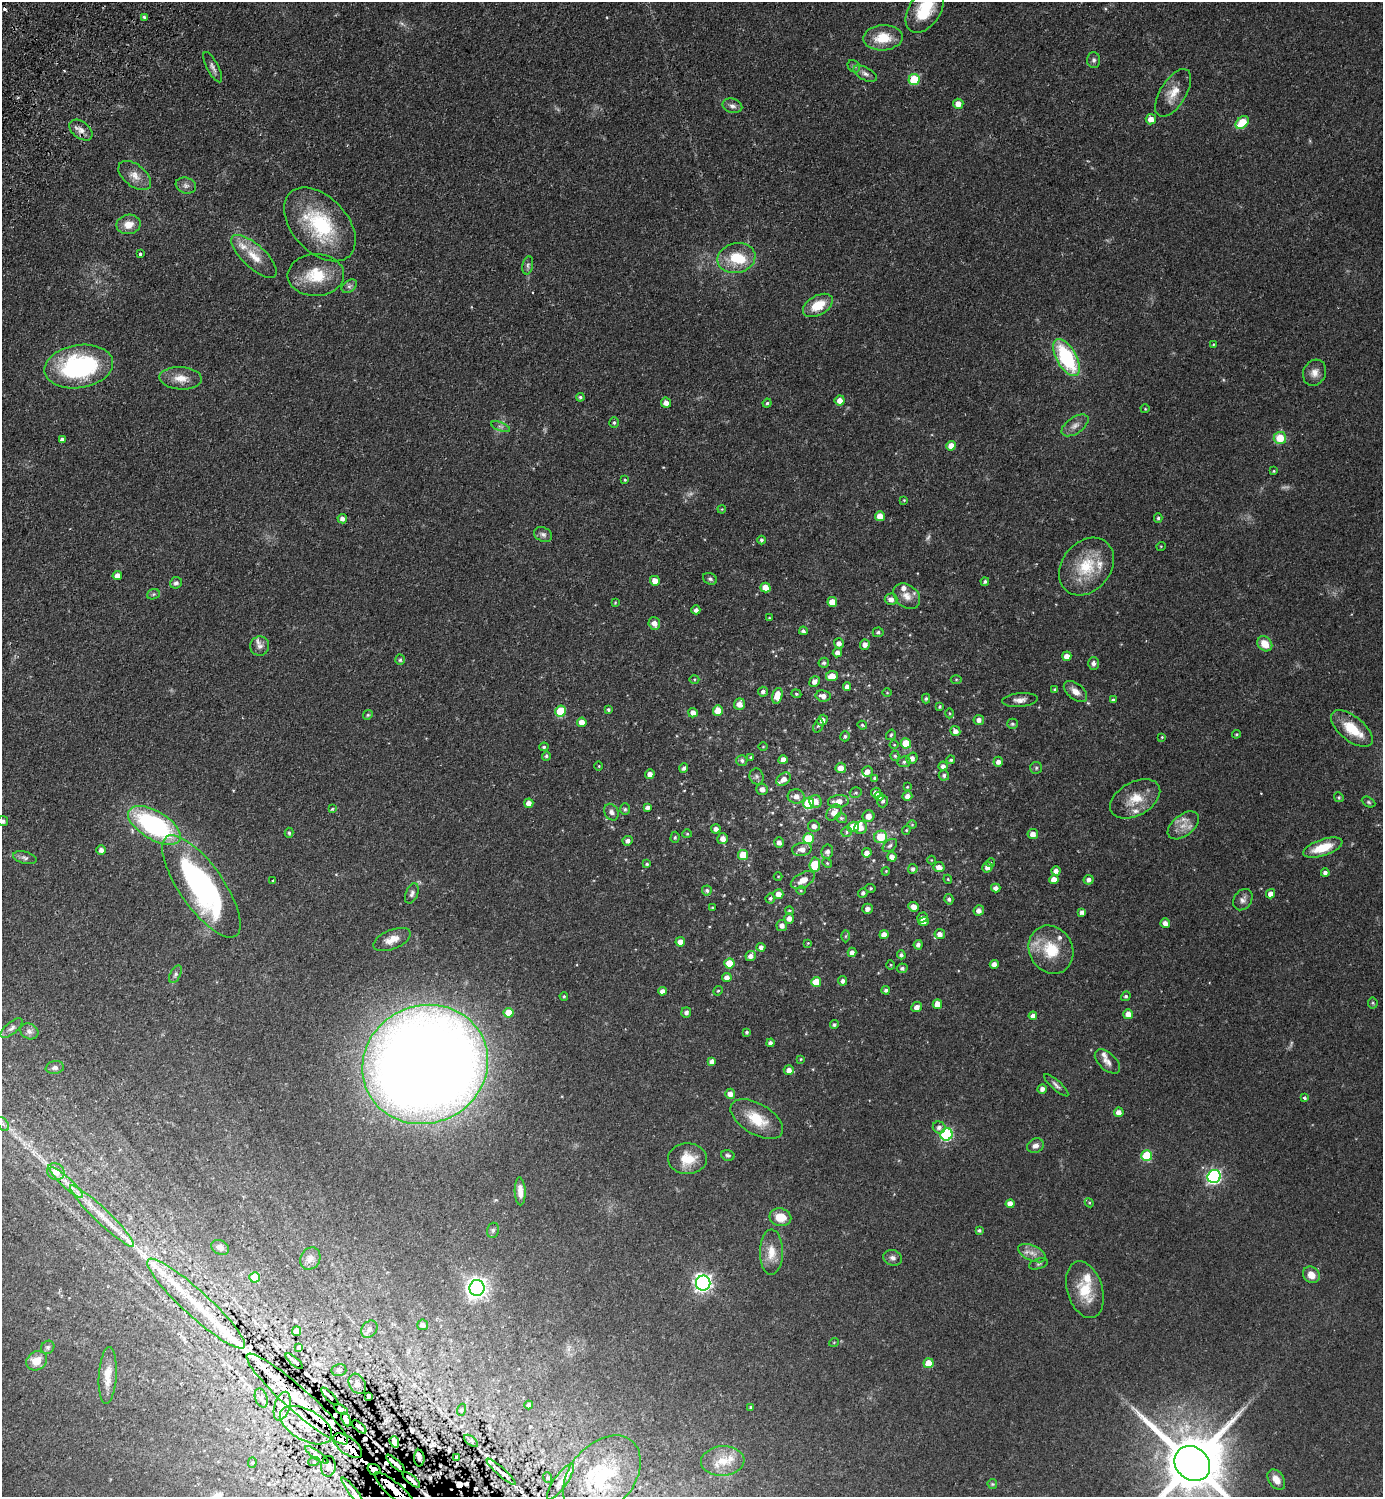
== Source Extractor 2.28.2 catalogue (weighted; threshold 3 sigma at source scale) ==
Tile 11 of 4 x 4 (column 3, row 3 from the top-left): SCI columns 2966-4346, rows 1538-3032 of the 6071 x 6065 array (HDU 1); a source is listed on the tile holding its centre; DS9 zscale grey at full resolution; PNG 1385 x 1499 px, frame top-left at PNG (2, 2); each listed source drawn as its Kron ellipse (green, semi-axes under 4 px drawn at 4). Shown black and unused: <1% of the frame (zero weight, under 2 of 3 exposures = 4% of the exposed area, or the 3 px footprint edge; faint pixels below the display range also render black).
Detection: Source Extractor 2.28.2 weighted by HDU 2 'WHT'; one run over the whole footprint, this tile lists its part. Background 0.0557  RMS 0.0053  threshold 0.0239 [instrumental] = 3 sigma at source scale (4.5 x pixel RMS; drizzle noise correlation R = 1.50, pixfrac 1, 0.05/0.05 arcsec/px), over >= 5 px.
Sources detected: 401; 5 too faint to see at this stretch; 1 inside a brighter object's white glare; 15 cosmic-ray / hot-pixel residue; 1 long thin detection or spike segment (spike, bleed or trail) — neither listed nor drawn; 29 inside a brighter listed object's ellipse — not listed separately; the other 350 listed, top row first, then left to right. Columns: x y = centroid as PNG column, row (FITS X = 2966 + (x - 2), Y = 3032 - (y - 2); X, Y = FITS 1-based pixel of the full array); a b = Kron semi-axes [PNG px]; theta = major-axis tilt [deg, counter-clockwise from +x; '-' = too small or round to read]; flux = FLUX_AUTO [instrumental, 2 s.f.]
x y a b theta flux
925 10 25 15 57 18
144 17 3 3 - 1.1
883 38 19 12 4 12
1094 60 7 6 - 1.4
854 66 7 5 -45 1
213 67 17 6 -62 2.2
865 74 12 6 -27 2.2
914 80 5 5 - 20
1173 93 27 13 58 8.2
958 104 5 5 - 3.9
732 106 10 7 -16 2.1
1151 119 5 5 - 3.9
1242 123 7 5 41 15
81 130 13 8 -37 3.3
135 176 19 11 -39 5.4
186 186 10 7 -19 2.1
129 224 12 9 11 6
320 224 43 27 -47 41
140 254 3 3 - 1.9
254 256 29 11 -43 9.6
736 258 19 15 12 16
528 265 9 5 78 1.3
316 275 28 21 1 18
349 286 8 5 36 1.4
818 305 16 9 29 11
1213 344 3 3 - 0.41
1067 358 20 10 -61 44
79 366 35 21 9 70
1314 373 13 11 64 3.9
181 378 21 11 -4 6.9
580 397 4 4 - 0.87
840 400 5 5 - 3.8
666 403 5 5 - 3.2
767 403 4 4 - 0.74
1145 409 4 4 - 0.48
614 423 5 4 - 0.76
1075 425 15 8 34 3.3
500 427 10 3 -21 0.98
1280 438 6 6 - 10
62 439 4 4 - 1.6
951 446 5 5 - 5.1
1274 471 4 3 - 0.56
625 480 3 3 - 0.48
904 500 3 3 - 0.42
722 509 4 3 - 0.41
880 516 5 5 - 5.8
1158 518 5 4 - 0.84
342 519 5 5 - 2.1
543 534 9 7 -24 1.7
761 540 4 4 - 1
1161 546 5 3 - 0.38
1086 567 31 24 50 21
117 576 4 4 - 3.5
710 579 7 5 -27 1.2
655 581 5 4 - 4.5
985 582 4 4 - 0.87
176 583 6 5 - 1.4
765 587 5 5 - 6
153 594 6 5 - 0.81
907 596 15 11 -42 5.1
891 599 6 6 - 2.7
832 602 5 5 - 7.7
615 603 3 3 - 0.44
696 610 4 4 - 1.8
769 618 3 3 - 0.45
654 623 6 6 - 3.2
803 631 4 4 - 1.2
878 632 5 5 - 1.1
839 643 5 5 - 2.4
1265 644 8 6 -46 6.8
865 645 5 4 - 2.7
260 646 9 9 - 2.4
837 652 5 4 - 2.2
1067 656 5 4 - 3.5
400 660 5 4 - 0.8
824 663 5 5 - 1.3
1093 663 6 5 - 1.5
832 676 6 5 - 6.3
694 679 5 3 - 0.5
956 679 5 3 - 0.46
814 681 5 5 - 2.6
847 686 4 4 - 2.3
1055 689 4 4 - 0.84
1075 691 13 8 -38 4.2
763 692 5 5 - 1.7
887 693 5 3 - 0.42
796 694 5 4 - 0.68
777 696 8 5 74 6.7
823 696 7 5 -9 2.9
926 698 5 4 - 0.92
1020 700 18 7 5 3
1113 700 4 3 - 1.1
740 704 6 5 - 3.8
940 707 4 3 - 0.69
608 710 3 3 - 0.83
718 710 5 5 - 6.3
561 711 5 5 - 21
693 713 5 4 - 3
950 713 5 3 - 0.53
368 715 5 4 - 0.72
822 720 6 4 46 2.5
979 720 5 5 - 2.5
582 722 5 5 - 4.6
1012 724 5 5 - 0.97
862 725 5 4 - 0.64
818 726 7 5 70 0.99
1352 729 25 12 -39 14
955 731 5 5 - 2.6
1236 734 4 3 - 0.6
891 735 5 4 - 0.73
845 736 5 4 - 1
1162 737 4 3 - 0.44
906 743 5 5 - 13
894 745 4 3 - 0.43
544 747 5 4 - 0.89
763 747 5 3 - 0.38
546 756 5 4 - 1
895 756 5 4 - 0.71
750 757 4 4 - 0.5
912 758 6 5 - 2.7
742 760 5 5 - 1.3
783 760 5 4 - 3.8
951 760 4 4 - 0.93
904 762 6 5 - 1.3
998 762 5 5 - 2.5
599 766 5 3 - 0.41
943 766 4 4 - 1.8
684 768 5 4 - 1.4
841 768 5 5 - 4.2
1036 768 6 6 - 1
867 771 5 5 - 2.5
650 774 5 4 - 2.9
944 775 5 5 - 1.3
757 776 8 7 - 1.5
875 778 4 4 - 1.1
784 779 8 5 38 3.4
907 787 4 4 - 0.49
762 789 5 5 - 2.7
856 793 6 5 - 0.96
876 793 5 5 - 2.5
796 796 8 7 - 3.6
879 796 4 4 - 1.9
907 796 5 4 - 2.6
1339 797 5 4 - 0.75
1135 799 27 16 29 12
816 801 6 6 - 3.8
838 801 10 6 7 4.4
883 801 6 5 - 1.3
1369 802 7 4 -27 0.81
529 803 5 4 - 3.3
809 803 6 5 - 30
648 807 4 4 - 1.7
332 809 4 3 - 0.78
625 809 6 5 - 0.81
611 812 8 7 - 1.8
834 812 9 6 49 4
868 816 6 6 - 4.1
841 818 6 4 -15 1.1
3 821 5 5 - 1.4
154 825 29 14 -31 75
912 825 5 3 - 0.47
1183 825 18 10 38 6
814 826 6 5 - 2.7
853 827 5 5 - 12
861 828 7 6 - 3.5
716 829 5 4 - 2.4
906 830 4 4 - 0.55
847 832 5 5 - 0.94
289 833 5 4 - 0.83
687 834 5 4 - 0.58
1033 834 5 5 - 3.3
675 837 6 4 88 0.87
881 837 6 6 - 14
723 839 5 5 - 3.1
808 839 5 5 - 17
628 841 5 5 - 1.9
779 842 5 5 - 2.4
890 845 8 5 39 1.5
1323 848 20 8 18 13
802 849 10 6 8 3.5
101 850 5 4 - 2.2
827 852 7 6 - 2.1
867 853 5 5 - 3.5
743 855 5 5 - 9.7
892 857 4 4 - 3.2
25 858 12 6 -15 1.7
931 860 4 3 - 0.4
827 863 5 4 - 0.64
991 863 4 3 - 0.46
647 864 4 4 - 0.79
815 865 7 5 85 17
939 867 5 5 - 3.5
987 867 5 4 - 2.7
913 869 5 4 - 1.5
886 871 4 3 - 0.46
1056 871 4 4 - 2.5
1325 873 4 4 - 1.6
778 876 4 3 - 0.4
948 879 4 4 - 0.47
1054 879 4 4 - 4.2
803 880 13 7 29 5.9
1089 880 5 4 - 2
273 881 3 3 - 0.68
201 886 60 22 -55 130
871 888 5 4 - 0.72
996 888 4 4 - 2.6
707 890 5 5 - 1.1
801 891 5 3 - 0.51
412 893 11 6 69 1.6
863 893 5 4 - 1.2
778 894 5 5 - 4
1270 894 5 4 - 2.8
770 898 5 5 - 0.96
949 899 5 4 - 1.2
1243 900 11 8 53 2.3
914 907 5 4 - 3.2
712 908 3 3 - 0.67
867 909 5 5 - 2.4
979 910 5 5 - 2.6
789 911 4 4 - 0.79
1082 912 4 4 - 1.8
789 918 5 5 - 2.6
922 918 5 4 - 2.6
923 921 5 4 - 2.7
1165 923 5 4 - 2.7
782 925 5 5 - 2.5
884 934 4 4 - 3.4
940 934 5 5 - 3
846 936 6 4 88 0.67
392 940 20 9 22 5.6
680 942 4 4 - 4
808 943 4 3 - 0.41
918 945 5 4 - 1.7
761 947 4 4 - 2.3
1051 950 25 21 -60 18
852 952 5 4 - 2.4
901 955 4 4 - 1.4
751 956 5 5 - 2.6
729 963 5 5 - 9.3
994 964 4 4 - 2.7
891 965 5 3 - 0.45
902 968 5 5 - 1.3
175 974 9 5 61 1.3
727 977 5 4 - 2.7
843 981 5 4 - 1.5
816 982 5 5 - 10
886 990 4 4 - 1.4
662 991 4 4 - 2.5
718 991 5 4 - 0.75
564 996 4 3 - 0.61
1126 996 5 4 - 0.93
1373 1003 5 5 - 0.7
937 1004 5 5 - 5.9
917 1007 5 5 - 3.1
686 1012 5 5 - 1.7
509 1013 5 5 - 9.3
1128 1014 5 5 - 4
1033 1016 4 4 - 2.7
834 1025 4 4 - 1.1
12 1028 13 5 41 2
29 1031 9 7 -26 2
747 1032 4 3 - 0.84
770 1043 4 4 - 1.8
801 1059 3 3 - 0.43
712 1061 4 4 - 2.4
1107 1061 15 8 -43 3.3
425 1064 64 59 26 1200
55 1068 9 6 9 1.7
789 1070 5 5 - 2.6
1056 1085 16 4 -42 1.7
1042 1089 5 4 - 2
730 1094 5 5 - 2.7
1304 1098 4 4 - 0.81
1119 1112 5 5 - 3.2
757 1119 29 15 -30 15
3 1124 8 5 -56 1.5
939 1127 6 6 - 1.9
946 1134 6 6 - 56
1035 1146 9 7 27 2.3
728 1155 7 5 -15 1
1147 1156 5 5 - 24
687 1159 19 15 2 11
56 1172 9 8 - 5.8
1214 1176 7 6 - 110
66 1182 22 5 -42 5.4
520 1191 14 5 -88 3.8
1089 1203 5 4 - 0.54
1010 1204 4 4 - 3.7
102 1216 43 7 -44 12
780 1217 11 9 -11 7.9
493 1230 8 6 75 1.2
979 1230 4 4 - 0.96
220 1247 9 7 -28 2.5
771 1252 22 11 90 7.9
1032 1253 15 7 -24 3.9
893 1258 9 7 -20 2.1
310 1259 12 9 60 3
1039 1264 10 5 18 1.1
1311 1275 9 7 -42 4.9
255 1277 5 5 - 14
703 1283 7 7 - 190
477 1288 8 7 - 290
1085 1290 29 17 -73 15
196 1304 65 13 -42 28
423 1325 5 5 - 2.3
369 1329 9 7 53 2.2
297 1331 5 4 - 3.1
834 1342 5 3 - 0.38
48 1347 7 6 - 1.2
299 1347 3 3 - 0.54
37 1361 11 9 35 6.9
294 1361 11 3 -41 1.3
928 1363 5 5 - 8.3
339 1370 7 6 - 1.2
108 1376 28 9 87 7.2
357 1384 11 8 -61 2
368 1396 3 3 - 0.69
330 1397 12 2 -46 1.1
261 1398 10 6 -72 1.7
297 1399 67 12 -42 21
529 1405 4 4 - 1.6
282 1406 15 7 73 3.8
750 1407 3 3 - 0.59
341 1409 7 3 -32 1.2
461 1410 6 4 71 0.57
346 1419 7 4 -66 2.1
306 1425 28 15 -29 13
359 1427 8 2 -41 1.7
471 1441 8 4 -38 1.2
394 1442 6 4 -69 1.4
348 1446 17 8 -37 5.1
317 1455 14 4 -35 1.9
456 1457 4 2 - 0.66
419 1458 8 5 -88 1.1
314 1461 6 3 20 0.56
723 1461 21 15 4 10
252 1462 5 4 - 0.7
396 1464 12 2 -42 2
1192 1464 19 16 -42 4600
328 1466 10 7 86 1.7
374 1469 6 5 - 2.9
501 1472 19 3 -42 2.4
602 1476 46 32 48 38
547 1478 5 3 - 0.5
411 1480 11 2 -40 1.7
1276 1480 11 7 -56 4.4
560 1482 22 6 55 3.9
992 1484 5 4 - 0.59
396 1491 27 7 -42 10
353 1492 18 3 -52 2.6
Overlapping masked pixels (flux is a lower limit): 17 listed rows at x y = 196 1304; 294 1361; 330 1397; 297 1399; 341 1409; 346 1419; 306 1425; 359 1427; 348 1446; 419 1458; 396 1464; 374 1469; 501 1472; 411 1480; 560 1482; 396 1491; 353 1492
Isophote crosses this tile's border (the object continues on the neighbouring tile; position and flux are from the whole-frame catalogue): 3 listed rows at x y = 925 10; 3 821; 1192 1464